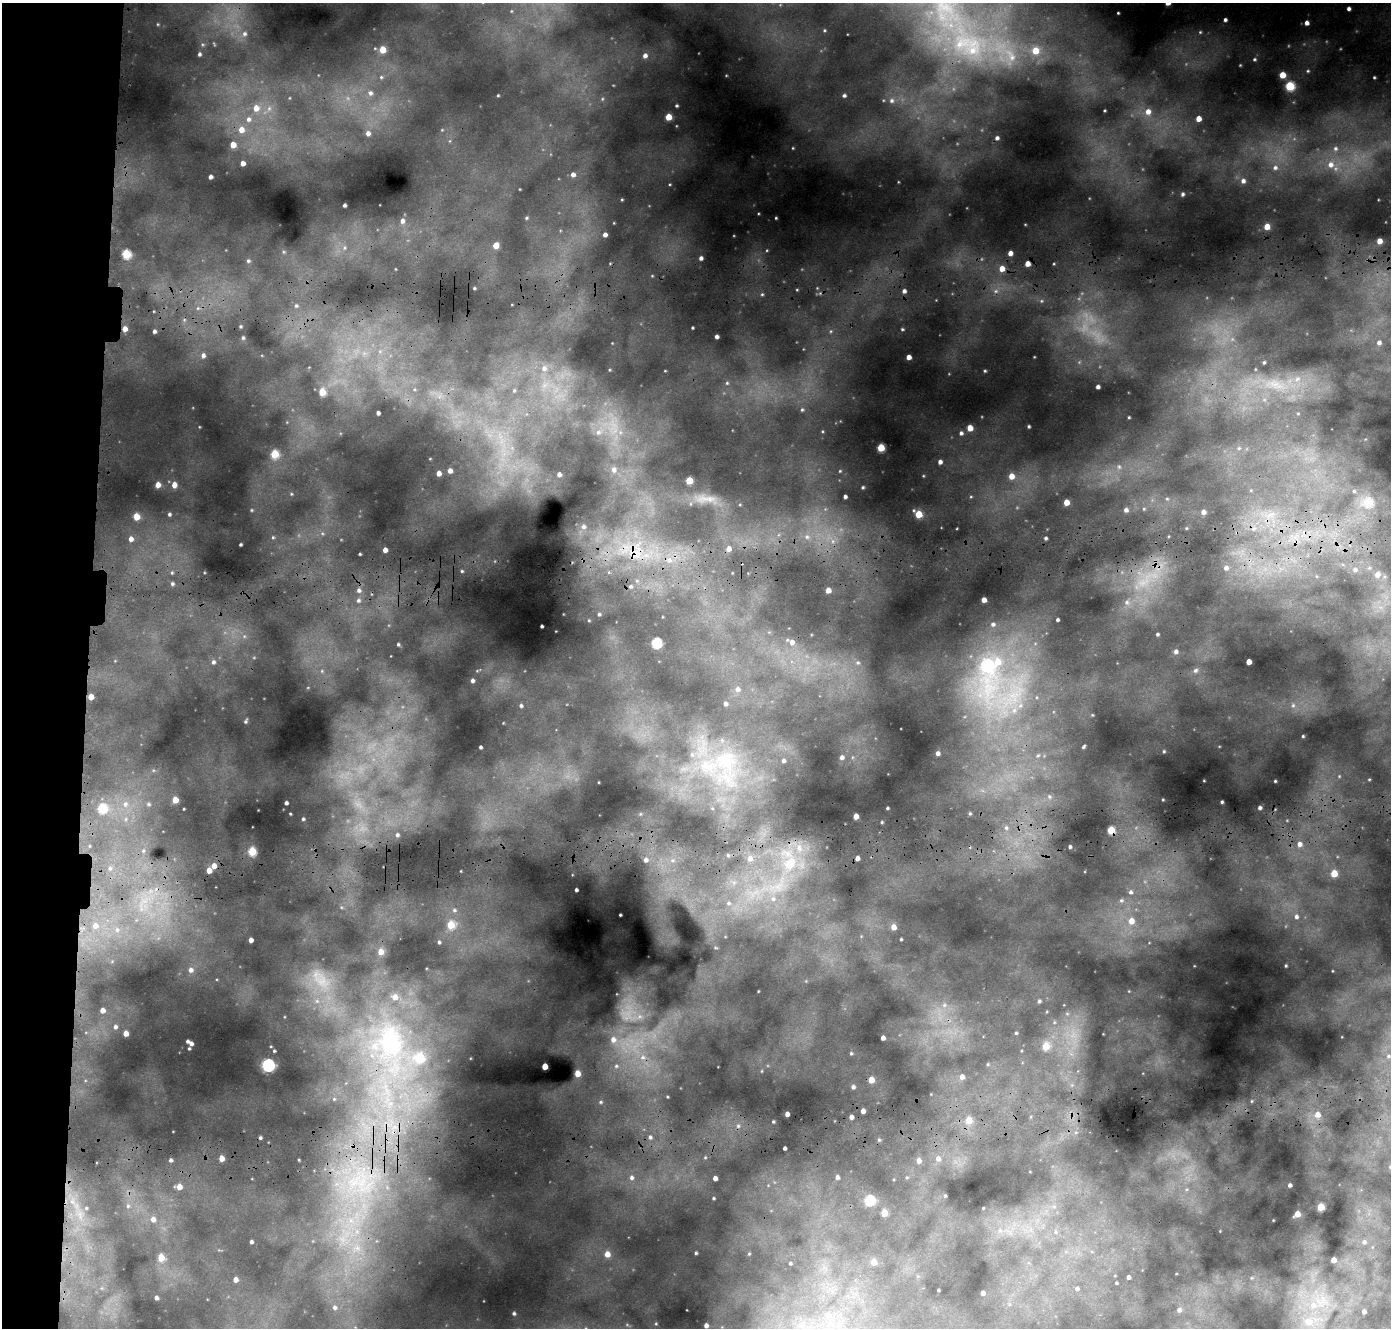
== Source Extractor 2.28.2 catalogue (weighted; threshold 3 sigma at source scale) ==
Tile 4 of 3 x 3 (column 1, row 2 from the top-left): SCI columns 38-1426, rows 1890-3215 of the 4235 x 5103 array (HDU 1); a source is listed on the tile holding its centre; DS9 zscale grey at full resolution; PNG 1393 x 1330 px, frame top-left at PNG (2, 3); no overlay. Shown black and unused: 7% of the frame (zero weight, under 3 of 4 exposures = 24% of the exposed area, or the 3 px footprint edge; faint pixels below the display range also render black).
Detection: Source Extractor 2.28.2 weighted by HDU 2 'WHT'; one run over the whole footprint, this tile lists its part. Background 0.16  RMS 0.017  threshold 0.0772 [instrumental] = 3 sigma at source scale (4.5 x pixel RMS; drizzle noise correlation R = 1.50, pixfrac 1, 0.05/0.05 arcsec/px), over >= 5 px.
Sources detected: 354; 16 too faint to see at this stretch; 2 cosmic-ray / hot-pixel residue — not listed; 13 inside a brighter listed object's ellipse — not listed separately; the other 323 listed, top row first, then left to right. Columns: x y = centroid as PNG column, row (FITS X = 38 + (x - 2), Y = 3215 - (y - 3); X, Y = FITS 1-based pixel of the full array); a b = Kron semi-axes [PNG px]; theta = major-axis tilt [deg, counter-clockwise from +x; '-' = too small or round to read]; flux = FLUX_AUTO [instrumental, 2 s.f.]
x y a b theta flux
1349 9 3 3 - 4.6
511 11 5 3 - 1.3
1118 13 2 2 - 1.2
1225 20 4 3 - 4
1307 23 4 4 - 7.2
824 30 4 2 - 1.4
1200 32 5 5 - 2
244 34 6 6 - 4.2
973 48 49 42 77 240
382 50 5 4 - 34
1035 51 6 6 - 28
199 54 4 3 - 3.1
645 56 6 5 - 7.6
1254 59 5 5 - 3.1
1308 71 5 4 - 2.6
1282 75 5 5 - 28
381 77 5 5 - 3.1
1374 77 3 2 - 1.5
1290 86 5 5 - 96
370 93 8 7 - 7.5
498 95 3 2 - 1.4
844 95 5 4 - 3.7
289 98 5 3 - 1.6
892 101 7 7 - 5.2
676 106 3 3 - 2.3
256 108 8 7 - 20
269 108 9 7 74 9.5
1105 110 3 2 - 1.4
1148 112 7 6 - 11
668 117 5 4 - 37
249 119 9 8 - 11
1198 119 4 4 - 15
241 130 8 7 - 18
442 130 4 4 - 1.4
368 133 6 6 - 8.6
233 145 5 5 - 18
793 148 4 4 - 1.6
1335 148 7 6 - 5.2
243 163 4 4 - 10
1331 165 9 9 - 15
1275 168 8 7 - 7
573 175 6 6 - 8.8
210 177 4 4 - 5.5
1243 181 6 6 - 6.3
898 182 2 2 - 0.9
1183 194 5 4 - 2.8
622 199 4 4 - 1.7
344 205 3 3 - 3.2
526 218 4 4 - 1.9
776 218 3 2 - 1.5
402 221 5 5 - 6.5
1267 227 5 5 - 18
605 235 4 4 - 6.6
1379 241 5 4 - 14
496 245 5 5 - 15
344 248 6 4 71 2.5
1010 253 4 4 - 9.7
126 254 5 5 - 90
701 258 4 3 - 4.9
248 261 6 5 - 3
1027 264 4 4 - 14
1002 269 6 5 - 17
474 288 3 2 - 1.8
797 290 4 3 - 1.4
904 291 5 5 - 6
762 294 4 4 - 2
1041 301 6 5 - 3.2
296 306 5 5 - 2.9
198 308 6 5 - 3.7
184 320 6 4 19 2.3
240 326 4 3 - 2
692 328 3 2 - 1.4
125 329 4 4 - 12
902 329 5 4 - 2.3
154 331 4 3 - 4.2
831 331 6 5 - 3.2
717 337 4 3 - 4.6
243 338 5 4 - 2.8
1379 342 8 7 - 8.5
203 355 6 5 - 5.2
909 357 4 4 - 11
1264 362 5 4 - 2.7
544 368 8 7 - 8
1255 369 5 3 - 1.8
985 371 4 3 - 1.8
1297 379 12 9 49 19
727 383 5 5 - 2.2
1098 387 4 3 - 4.9
514 390 4 4 - 1.8
322 392 5 5 - 44
802 410 6 4 74 2.9
378 413 4 4 - 5.4
1129 417 3 2 - 1.3
1029 426 3 2 - 2.2
970 428 5 4 - 21
598 432 8 7 - 7.2
961 433 6 6 - 4.7
881 448 5 4 - 54
1239 448 5 4 - 2.2
275 454 5 5 - 59
940 462 5 5 - 6.3
1119 467 7 4 -1 3.5
614 470 7 6 - 6.5
450 471 4 4 - 8.8
840 471 4 4 - 1.5
439 473 4 4 - 12
559 474 4 4 - 5.4
1011 476 6 6 - 17
689 480 5 5 - 41
158 485 5 5 - 12
174 485 6 5 - 13
863 487 4 3 - 2.2
1354 491 5 5 - 2.3
291 494 4 3 - 1.5
845 497 3 3 - 4.2
971 497 5 3 - 1.5
706 499 37 11 -3 33
1167 499 6 4 -1 2.6
1066 502 4 4 - 19
1368 503 6 6 - 54
1144 509 5 4 - 2.2
251 510 4 3 - 1.3
1126 510 5 5 - 5.8
1203 512 5 5 - 7.2
169 514 5 5 - 3.3
918 514 5 5 - 37
136 517 5 5 - 30
583 527 5 5 - 3.9
273 537 4 4 - 1.8
807 537 9 7 -43 8.4
1046 538 3 3 - 2.9
131 539 6 6 - 10
240 544 3 3 - 2
729 549 6 5 - 12
385 550 4 4 - 9.5
634 553 23 16 -34 59
360 554 3 3 - 1.8
669 560 9 9 - 14
1226 568 7 7 - 9.2
1355 570 7 6 - 5.4
462 571 4 3 - 1.9
1377 574 7 6 - 12
172 584 5 5 - 3.2
631 586 5 5 - 3.1
359 590 6 6 - 6.3
828 590 4 4 - 15
358 600 6 6 - 4.9
984 600 4 4 - 14
1127 602 8 8 - 7.6
599 614 4 4 - 2.6
589 620 4 3 - 1.4
1057 620 3 3 - 2.7
993 624 7 6 - 5.1
542 626 3 3 - 2.6
1157 634 3 3 - 2.5
792 642 7 6 - 11
656 643 5 5 - 130
398 644 5 4 - 2.4
1176 651 5 5 - 5.7
213 662 6 5 - 4.3
1249 662 4 4 - 16
858 663 8 7 - 6.1
987 665 35 11 -88 300
1196 670 7 6 - 4.8
472 681 3 3 - 4.5
1015 693 40 25 62 130
91 697 4 4 - 16
1293 705 6 6 - 4.9
521 706 4 3 - 3.2
245 721 6 4 80 2.3
1303 736 3 3 - 1.7
480 747 3 3 - 2.6
1083 747 4 2 - 2.1
1164 751 3 2 - 1.6
938 753 4 4 - 5.7
1038 755 5 4 - 2.3
842 757 5 5 - 6.4
784 760 7 6 - 7.1
726 765 82 49 -86 350
1339 776 4 4 - 1.9
1369 779 4 2 - 1.3
1275 781 3 3 - 1.7
1049 797 7 5 -69 3.4
175 800 5 4 - 27
1163 800 3 2 - 1.2
1222 802 3 3 - 2.5
286 803 4 3 - 4
125 804 8 7 - 8.5
148 804 7 5 -14 3.6
102 808 6 5 - 58
887 808 3 2 - 1.9
1260 808 3 3 - 4
970 813 5 4 - 2.6
290 814 3 2 - 1.4
856 816 4 4 - 16
303 819 3 3 - 2.4
882 822 3 3 - 1.7
1006 828 7 6 - 5.7
1111 830 5 5 - 47
397 835 6 5 - 4.3
1300 844 6 6 - 10
1070 847 3 3 - 3.4
799 848 12 9 -59 23
143 851 5 5 - 3.2
252 851 5 5 - 65
728 855 5 4 - 2.4
750 858 8 7 - 12
857 858 4 4 - 8.2
646 860 6 5 - 5.8
214 866 5 5 - 13
110 868 5 5 - 3.1
209 870 4 4 - 17
1334 873 6 5 - 33
778 886 40 20 42 120
576 890 3 3 - 3.3
1131 892 7 6 - 5.3
1121 900 7 6 - 4.3
728 903 8 7 - 6.4
454 910 7 5 -14 4.1
620 915 3 2 - 1.7
1296 917 6 6 - 6.1
1131 921 7 6 - 17
451 925 5 5 - 43
95 926 7 7 - 10
893 927 5 5 - 14
117 930 8 6 -89 6.3
901 939 3 3 - 1.9
251 940 4 4 - 8.4
439 942 4 3 - 2.8
716 948 5 3 - 1.6
381 952 7 6 - 17
1286 966 3 2 - 1.7
191 970 7 6 - 7.6
317 1001 7 7 - 7.2
1039 1001 5 5 - 3.4
944 1005 7 6 - 4.9
102 1010 4 4 - 10
1067 1014 7 4 -19 2.9
1054 1022 6 4 -72 2.9
115 1027 6 5 - 4.2
126 1033 4 4 - 13
1016 1033 4 4 - 1.9
883 1038 4 4 - 7.5
613 1040 9 8 - 14
187 1041 3 3 - 3
389 1042 85 58 -85 540
191 1043 4 3 - 5.4
1046 1046 6 5 - 38
189 1048 3 2 - 1.7
274 1051 3 3 - 2.1
851 1053 5 4 - 2.3
1388 1056 6 5 - 2.8
643 1057 9 8 - 12
988 1064 5 3 - 1.5
268 1065 6 6 - 270
545 1066 4 4 - 24
616 1066 7 5 1 4.3
577 1073 5 4 - 14
962 1077 6 5 - 8
871 1080 5 4 - 24
853 1087 5 5 - 4.6
1252 1101 5 3 - 1.9
600 1102 4 4 - 2.1
863 1111 4 4 - 10
787 1114 4 4 - 8.6
1317 1115 7 7 - 13
851 1117 4 4 - 7.9
969 1120 6 5 - 24
773 1121 3 3 - 1.8
738 1126 6 6 - 3.5
650 1137 6 6 - 4.6
260 1138 3 3 - 2.7
879 1140 5 4 - 2.2
785 1148 3 3 - 4.2
705 1157 5 3 - 1.7
221 1158 4 4 - 16
938 1159 6 6 - 7.6
171 1160 5 4 - 4
919 1161 5 4 - 7.7
1390 1167 3 3 - 1.5
837 1177 5 5 - 5.8
631 1178 6 6 - 5.9
715 1178 4 4 - 9.6
360 1183 73 48 12 360
1290 1185 3 3 - 4.6
179 1187 6 5 - 15
945 1196 3 3 - 2
713 1198 3 3 - 2.1
869 1200 5 5 - 110
72 1202 7 4 -19 6
128 1206 6 5 - 3.7
1321 1207 5 4 - 51
86 1208 5 5 - 3.4
983 1208 2 2 - 0.94
884 1213 5 4 - 28
1297 1214 5 4 - 16
153 1219 6 6 - 9.3
1000 1230 6 6 - 4.8
1056 1232 6 4 -71 2.5
251 1242 3 3 - 3.5
1364 1242 5 5 - 2.8
357 1248 15 10 -26 27
696 1253 3 3 - 2
607 1254 5 5 - 16
749 1254 5 4 - 2
161 1257 5 5 - 28
1333 1260 4 4 - 13
874 1262 5 5 - 18
790 1263 5 4 - 3
1128 1277 4 4 - 5.8
235 1280 4 4 - 8.7
1116 1283 3 2 - 1.6
1077 1289 4 4 - 3.6
938 1290 3 2 - 1.6
983 1293 4 4 - 6.6
156 1298 4 3 - 4.7
1313 1305 10 9 - 19
334 1307 6 6 - 5.3
1179 1310 6 5 - 5.1
1364 1312 4 4 - 6.9
514 1313 3 3 - 2.4
1308 1322 11 10 - 25
706 1325 4 3 - 5.7
Overlapping masked pixels (flux is a lower limit): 6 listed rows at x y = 125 329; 634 553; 91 697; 1111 830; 389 1042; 360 1183
Isophote crosses this tile's border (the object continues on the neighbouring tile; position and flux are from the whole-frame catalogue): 1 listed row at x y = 1390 1167